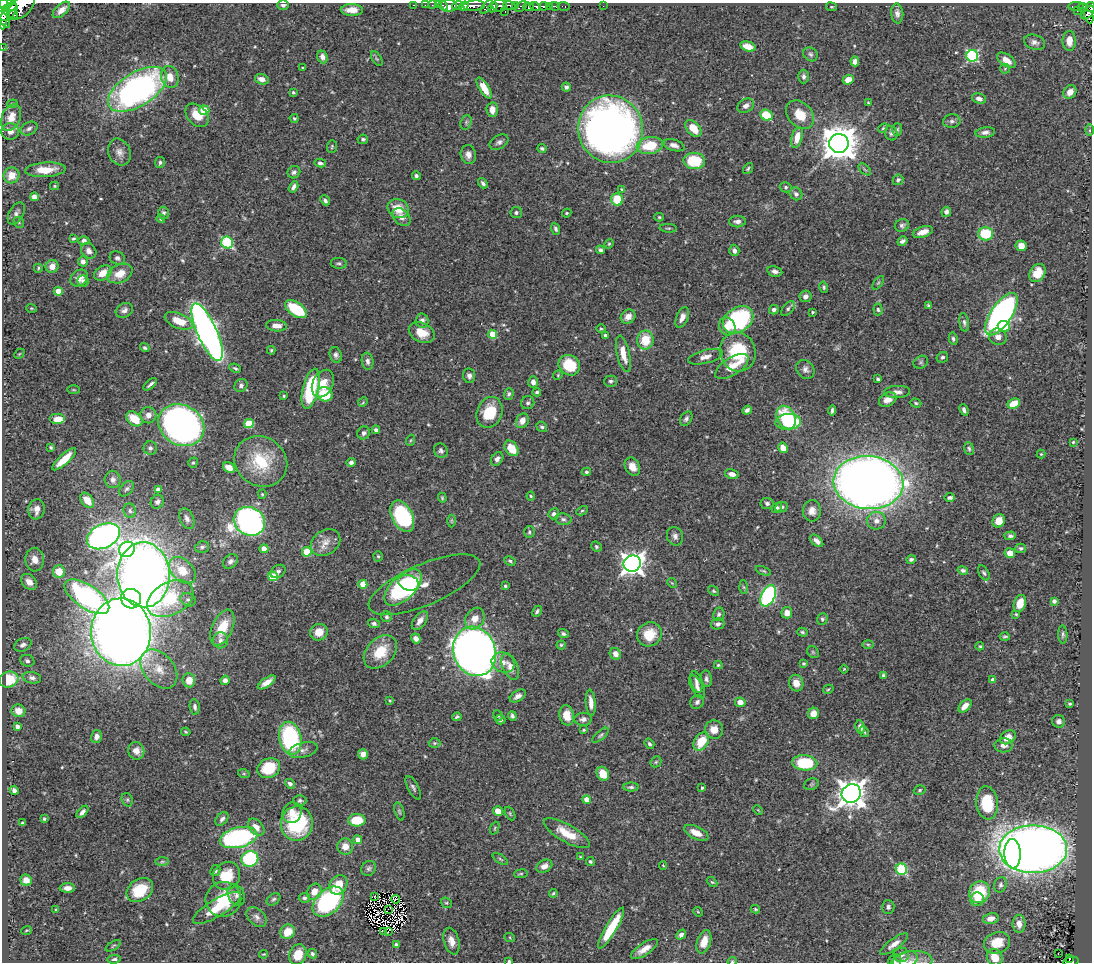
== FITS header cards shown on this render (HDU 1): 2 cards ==
NAXIS1  =                 1090
NAXIS2  =                  960

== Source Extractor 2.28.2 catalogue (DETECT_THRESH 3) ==
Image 1090 x 960 px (HDU 1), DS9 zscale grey, 1 PNG px = 1 image px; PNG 1094 x 964 px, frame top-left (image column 1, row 960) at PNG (2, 3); each listed source drawn as its Kron ellipse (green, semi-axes under 4 px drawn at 4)
Background 0.717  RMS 0.019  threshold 0.0572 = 3 sigma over >= 5 px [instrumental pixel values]
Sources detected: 526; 5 with non-positive FLUX_AUTO (blend fragments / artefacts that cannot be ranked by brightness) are neither listed nor drawn; of the other 521, the 500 brightest by FLUX_AUTO listed and drawn (21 fainter detections omitted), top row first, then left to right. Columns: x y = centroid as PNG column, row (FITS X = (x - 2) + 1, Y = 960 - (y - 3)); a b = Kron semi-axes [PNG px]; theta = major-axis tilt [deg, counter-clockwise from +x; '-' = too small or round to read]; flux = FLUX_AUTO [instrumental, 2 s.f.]
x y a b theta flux
4 4 10 3 2 280
283 5 6 4 1 3.1
414 5 3 2 - 11
425 5 2 2 - 4.2
432 5 2 2 - 7.4
438 5 2 2 - 9.1
449 5 8 6 -7 39
458 5 5 3 - 54
500 5 7 6 - 270
509 5 6 3 -14 150
443 6 5 3 - 17
464 6 5 4 - 310
474 6 11 5 4 530
516 6 3 2 - 15
535 6 5 3 - 140
543 6 4 3 - 140
549 6 4 3 - 86
555 6 5 3 - 170
563 6 6 3 -10 48
603 6 2 2 - 5.2
1076 6 8 3 3 79
10 7 8 3 18 370
21 7 16 9 42 1100
487 7 8 4 48 110
493 7 5 4 - 160
521 7 6 4 38 84
529 7 5 4 - 280
831 7 5 3 - 1.2
1091 7 5 2 - 59
1083 8 4 3 - 29
61 10 10 5 42 9.5
352 10 11 6 -2 13
3 11 18 5 87 950
505 11 3 3 - 30
1077 11 2 2 - 4.1
9 12 10 5 46 840
897 13 10 6 -84 5.1
1088 13 8 5 47 170
14 15 4 3 - 150
1089 16 7 3 -68 93
4 19 9 4 -57 380
1069 41 10 6 -89 13
1035 42 11 7 -17 5.7
748 46 8 5 -17 15
2 48 2 2 - 4.7
810 54 7 6 - 3
972 56 6 6 - 160
322 57 6 5 - 6.5
377 59 8 4 -58 2
1006 60 10 6 -34 12
855 61 5 4 - 5.9
303 68 3 3 - 1.7
1005 69 5 5 - 1.6
170 77 11 8 -73 15
804 77 7 5 90 3.3
262 79 7 5 -18 9.4
848 80 5 4 - 13
566 87 4 4 - 3.6
484 88 12 5 -58 20
137 89 33 17 31 430
293 92 3 3 - 1.6
1070 92 7 6 - 12
979 98 7 5 -19 6.6
868 103 4 3 - 1.2
12 104 5 3 - 1.4
746 106 9 6 31 5.6
204 110 5 4 - 37
492 110 7 5 -87 10
197 115 13 9 -46 21
766 115 6 5 - 37
800 115 16 12 -48 22
11 117 14 9 67 17
294 118 5 4 - 1.6
952 121 9 6 7 3.9
466 122 7 5 71 2.6
29 128 9 6 27 4.3
693 128 10 6 -45 22
883 128 5 4 - 1.7
611 129 34 32 -69 970
897 129 6 5 - 2.1
1090 130 6 4 90 2
10 131 9 8 - 8
985 132 10 5 6 5.2
891 133 7 6 - 3.4
797 137 11 5 75 16
363 139 5 4 - 2.3
499 142 10 6 30 4.6
839 143 10 9 - 3000
650 145 13 8 9 43
674 145 11 5 -17 6.4
332 147 7 5 87 1.9
542 148 4 4 - 2.3
119 152 14 11 -66 9.3
468 154 9 7 -79 7.3
694 161 11 8 -4 54
160 162 5 5 - 2.7
320 163 6 4 -12 3.3
748 169 6 4 52 2
865 169 7 4 -44 2.3
45 170 20 7 3 23
294 172 6 6 - 4
12 175 8 7 - 17
416 176 4 4 - 3.1
898 180 5 5 - 3.1
483 183 5 3 - 3
55 186 4 4 - 1.3
293 187 6 4 58 4.4
786 187 6 5 - 2.4
622 189 4 4 - 1.5
796 194 7 6 - 3.9
34 197 4 4 - 7
617 199 6 5 - 38
325 200 5 4 - 3.1
398 209 11 9 -30 24
516 212 6 5 - 2.7
946 212 5 4 - 4.7
16 213 12 7 60 4.9
163 213 6 5 - 2.9
567 213 5 3 - 1.4
402 217 10 7 -46 8.1
659 217 5 4 - 1.7
161 219 4 4 - 2.4
19 222 6 5 - 1.9
737 222 8 6 0 6
902 225 7 6 - 3.2
668 228 8 3 -4 2
556 229 6 4 -68 2.9
923 232 10 5 18 11
986 234 7 7 - 44
73 239 4 3 - 1.8
84 241 5 4 - 4.3
902 241 5 4 - 3.2
227 243 6 5 - 130
609 244 5 4 - 1.4
1021 246 5 5 - 9.5
600 250 4 4 - 3.2
734 250 6 5 - 4.5
89 251 8 7 - 6.7
117 258 8 6 -27 3.8
83 261 5 5 - 5.7
339 263 8 5 -1 2.8
52 266 6 6 - 11
38 268 4 3 - 1.5
775 271 8 5 -12 4.8
103 273 9 7 31 15
1037 273 10 7 59 21
120 274 13 9 25 19
79 278 9 7 40 9.2
83 281 5 5 - 4
878 283 8 4 54 2
824 287 6 4 -76 1.8
58 291 4 4 - 19
805 296 6 5 - 4.8
928 305 4 4 - 1.6
32 308 5 3 - 1.5
296 309 12 7 -35 63
788 309 9 5 50 3
878 309 6 4 -84 2.3
124 310 9 7 28 5.1
774 310 5 4 - 3.6
812 312 3 3 - 1.5
1001 314 24 10 56 520
628 317 8 6 39 8.9
682 317 11 5 66 8.3
738 320 16 12 35 160
179 321 15 7 -23 25
422 321 7 6 - 5.9
964 322 9 4 -82 3.2
277 326 10 5 -3 10
727 326 9 8 - 12
1004 326 6 5 - 16
601 329 5 3 - 1.5
207 332 31 10 -66 870
422 333 13 9 -26 19
492 334 4 4 - 40
605 335 3 3 - 3.2
998 337 9 8 - 7.8
953 339 6 4 -78 2.6
645 340 9 8 - 32
145 348 5 4 - 2.2
271 350 4 3 - 1.7
738 352 20 17 -71 80
19 354 6 4 44 1.3
623 354 18 6 -77 19
336 355 8 6 -75 3.7
705 357 18 6 14 8.7
942 357 6 5 - 2.5
368 361 8 6 -81 5.1
921 362 7 6 - 2.6
569 365 11 10 - 45
732 367 19 8 32 17
235 368 6 4 -24 2.1
805 369 10 8 -51 6.1
558 375 5 4 - 1.4
469 376 7 6 - 4.6
878 379 4 3 - 2
611 381 6 5 - 2.8
533 382 6 4 -87 6.6
150 384 8 3 41 3.5
323 384 14 10 63 20
241 386 7 6 - 4.1
311 389 20 8 76 95
74 390 6 3 -1 1.3
537 392 4 4 - 2.9
897 392 13 6 3 5.9
325 394 8 7 - 38
509 394 6 4 72 2.6
284 396 3 3 - 1.4
888 400 9 6 26 8.9
363 402 5 4 - 1.4
528 403 7 6 - 3.7
916 403 6 4 -19 1.9
1014 404 6 5 - 26
747 410 5 3 - 3.8
832 410 5 3 - 2.6
964 410 6 3 -67 3.4
489 412 16 12 68 42
148 415 8 8 - 8.7
786 417 12 9 -64 56
58 419 8 5 0 18
134 419 9 6 -38 30
686 419 8 5 55 3.5
522 421 8 6 62 10
788 422 13 8 4 66
249 424 5 4 - 59
181 425 24 20 -30 680
542 427 5 5 - 2.8
376 430 4 4 - 3.3
364 433 7 6 - 4
411 440 5 3 - 1.3
1073 442 3 3 - 1.3
51 447 4 4 - 1.9
150 448 7 6 - 3.7
511 448 8 6 -52 24
783 448 5 4 - 12
969 448 6 4 -83 2.4
441 451 7 6 - 3.4
1041 454 4 4 - 1.3
64 459 15 5 43 24
497 459 7 5 55 4.9
261 461 27 24 -34 60
351 462 4 4 - 3.9
193 463 5 4 - 2.1
632 467 9 7 -60 12
229 468 6 4 -30 11
586 472 5 4 - 2.3
732 474 7 4 -12 6.9
113 480 8 8 - 5.8
868 482 35 26 -6 1800
126 489 9 6 50 3.3
158 490 4 4 - 6.5
262 494 5 4 - 1.6
531 496 4 4 - 1.4
950 497 5 3 - 3.8
442 498 5 3 - 1.5
87 500 8 5 -52 16
157 502 7 6 - 4.1
767 503 6 5 - 3.2
782 507 6 5 - 3.2
777 508 5 4 - 3
36 509 10 8 81 9.8
130 511 7 6 - 3.7
582 511 6 4 28 1.7
812 511 10 9 - 9.4
554 514 5 5 - 3.9
402 516 17 10 -63 140
187 519 11 6 -66 6
563 519 8 5 -10 3.8
249 521 16 14 -26 560
451 521 6 4 -90 1.6
876 521 9 9 - 9
999 521 7 6 - 15
529 532 6 5 - 2.4
103 536 17 12 25 610
675 536 9 8 - 5.2
1010 536 6 4 4 3.2
817 541 8 4 -43 6.1
325 543 16 12 34 13
202 547 7 5 15 3.1
596 547 5 4 - 2
1021 548 5 4 - 2.7
127 549 8 7 - 270
264 549 4 4 - 20
307 552 5 4 - 50
1010 553 5 4 - 14
378 556 5 4 - 1.9
911 559 5 4 - 2.8
35 560 12 9 -88 13
230 561 8 6 43 4.7
510 561 6 4 -28 2.5
632 564 9 8 - 930
182 570 16 10 -45 27
963 570 5 4 - 3.2
278 571 8 6 35 3.9
763 571 8 3 -23 1.9
59 572 6 6 - 21
984 573 8 5 -60 2.6
144 575 32 26 -88 1300
273 576 5 4 - 44
29 582 9 6 -44 12
409 583 11 7 -16 52
672 583 5 4 - 1.4
363 584 4 4 - 26
424 585 60 20 23 28
505 586 3 3 - 1.8
403 587 23 12 44 150
744 587 6 4 -88 1.9
713 591 6 4 -40 1.8
768 596 11 7 64 220
87 597 26 11 -34 230
131 599 10 9 - 140
170 599 25 16 29 76
188 600 8 6 -26 3.6
1054 601 4 4 - 4.2
1020 603 9 6 72 18
537 611 6 4 65 2.5
787 613 5 5 - 12
719 614 7 5 79 2.9
1016 614 3 3 - 1.4
387 617 5 5 - 2.9
475 619 11 9 59 13
822 619 6 5 - 2.4
420 621 11 6 52 8.9
374 623 6 4 -17 2.9
718 624 7 5 13 4.5
222 628 19 10 66 33
121 632 34 30 -85 2400
319 632 9 8 - 16
802 632 5 4 - 2.2
563 634 5 4 - 2.9
649 634 12 11 - 27
1063 635 9 4 -87 2.7
1005 636 5 3 - 2.1
416 638 5 4 - 7
220 640 8 7 - 6.3
868 644 6 4 -1 1.7
23 645 9 6 26 5
561 645 4 4 - 1.6
980 646 4 3 - 1.6
475 651 25 21 -71 1200
380 652 19 13 45 34
813 652 6 5 - 1.9
615 654 6 5 - 8.3
27 661 7 5 -19 3.3
503 662 12 9 -22 10
803 663 4 4 - 1.6
718 665 4 4 - 1.7
510 667 14 7 -66 12
159 669 22 15 -50 25
844 669 4 3 - 1.2
883 675 4 4 - 2.3
32 678 9 5 -11 4.5
706 679 8 5 -78 3.8
8 680 10 8 15 43
189 680 7 6 - 14
225 680 5 4 - 6.6
993 680 4 4 - 6.5
267 682 10 4 34 11
696 682 11 5 -75 5
796 683 8 7 - 11
697 687 13 6 -61 5.9
828 689 5 4 - 1.6
518 696 9 5 31 6.6
390 700 3 2 - 1.3
697 702 7 6 - 3.9
740 702 5 5 - 9.6
591 703 13 5 -85 10
1070 704 3 3 - 1.8
965 706 8 5 46 12
195 707 8 5 -83 3.2
18 711 7 6 - 14
813 713 6 5 - 14
498 715 5 4 - 1.9
567 715 10 7 -80 18
512 716 5 4 - 2.5
457 717 5 3 - 2.3
583 719 9 6 0 5.5
500 720 5 4 - 2.9
1059 721 6 6 - 4.3
17 726 4 3 - 4.9
860 727 7 4 -80 5.1
714 729 9 9 - 15
584 730 4 3 - 1.7
186 732 4 4 - 1.5
864 732 5 3 - 1.6
601 735 10 4 41 2.7
96 737 6 5 - 5
1008 737 8 6 33 12
290 738 16 11 -77 170
701 742 10 6 59 35
435 743 6 5 - 2
649 744 5 4 - 2.7
1004 745 9 7 3 6.7
303 750 15 7 15 6.4
136 751 9 8 - 11
363 754 5 5 - 7.7
656 762 6 5 - 1.9
805 763 12 7 -4 71
269 768 12 9 26 39
244 774 6 4 -19 1.4
603 774 7 6 - 21
290 784 5 4 - 4
811 784 7 5 20 2.3
631 787 8 4 0 2.8
413 788 13 5 -62 3.8
702 788 3 3 - 1.9
14 790 5 4 - 4
920 790 6 4 18 2
851 793 10 9 - 1600
127 800 7 5 -70 2.5
300 800 6 5 - 2.5
587 800 4 4 - 14
987 803 16 10 -85 58
758 810 5 3 - 1.2
498 811 5 4 - 15
82 812 7 4 47 4.6
399 812 9 4 -72 2.4
292 813 10 9 - 11
510 813 7 4 -64 2
44 819 4 3 - 1.8
222 819 8 5 49 4.7
357 820 8 6 0 39
22 822 3 3 - 1.4
297 823 17 16 - 89
256 827 10 6 -48 10
495 828 7 3 67 1.5
567 833 26 8 -30 28
696 833 13 6 -25 14
238 837 19 10 13 210
358 840 4 4 - 12
345 846 8 8 - 13
1033 849 34 24 1 1900
1013 854 15 8 -87 110
580 857 4 3 - 1.4
250 859 8 7 - 120
500 859 9 3 -34 2.1
590 861 4 4 - 2.1
162 862 7 4 1 2.3
663 865 5 4 - 1.3
544 866 8 6 28 6.9
369 868 8 7 - 3.4
901 869 6 5 - 110
215 871 6 4 62 2.6
521 874 7 3 8 1.6
226 876 14 13 - 32
26 880 6 5 - 9.8
712 882 6 4 -43 1.6
338 885 10 8 58 23
1000 885 8 6 72 3.6
67 888 7 4 1 6.7
140 890 14 11 35 40
314 892 8 6 56 14
979 892 11 10 - 56
553 893 4 3 - 1.9
236 895 11 8 -64 5.5
375 896 2 2 - 2.4
304 898 6 5 - 3.2
223 899 18 17 - 44
273 899 7 5 39 2.7
395 899 4 3 - 2.4
977 899 7 6 - 8.9
328 902 18 12 42 190
446 903 6 5 - 1.8
888 907 7 6 - 3.5
217 908 27 8 31 37
388 909 4 2 - 1.9
755 909 5 3 - 1.6
56 910 4 3 - 1.3
698 912 5 4 - 1.3
257 917 12 8 -43 6.1
991 919 8 5 12 8
1019 924 9 6 90 8.6
611 928 23 5 59 48
26 930 5 2 - 1.2
383 931 3 2 - 1.7
388 931 2 2 - 320
288 932 7 7 - 25
681 935 5 4 - 4.2
510 938 5 3 - 1.3
451 941 13 7 -75 11
704 942 12 7 72 14
997 943 13 10 21 25
894 944 17 5 36 8.7
396 945 4 3 - 3.6
113 946 8 3 32 1.7
644 949 16 6 34 11
1058 953 3 2 - 1.8
264 954 4 3 - 1.3
312 954 5 4 - 2.8
298 955 11 8 70 26
901 955 8 7 - 5.3
995 957 8 7 - 18
114 959 7 4 8 2.5
1070 959 3 2 - 8.1
905 960 14 8 22 7.5
509 961 3 3 - 1.4
732 961 5 4 - 1.5
895 961 7 6 - 2.7
912 961 20 10 5 12
1071 961 8 3 7 58
At the frame edge (FLAGS 8, measured only in part): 13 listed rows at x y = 4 4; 283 5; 21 7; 1091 7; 3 11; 4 19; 2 48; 905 960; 509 961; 732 961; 895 961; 912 961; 1071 961
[21 fainter detections neither listed nor drawn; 5 non-positive-flux detections neither listed nor drawn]